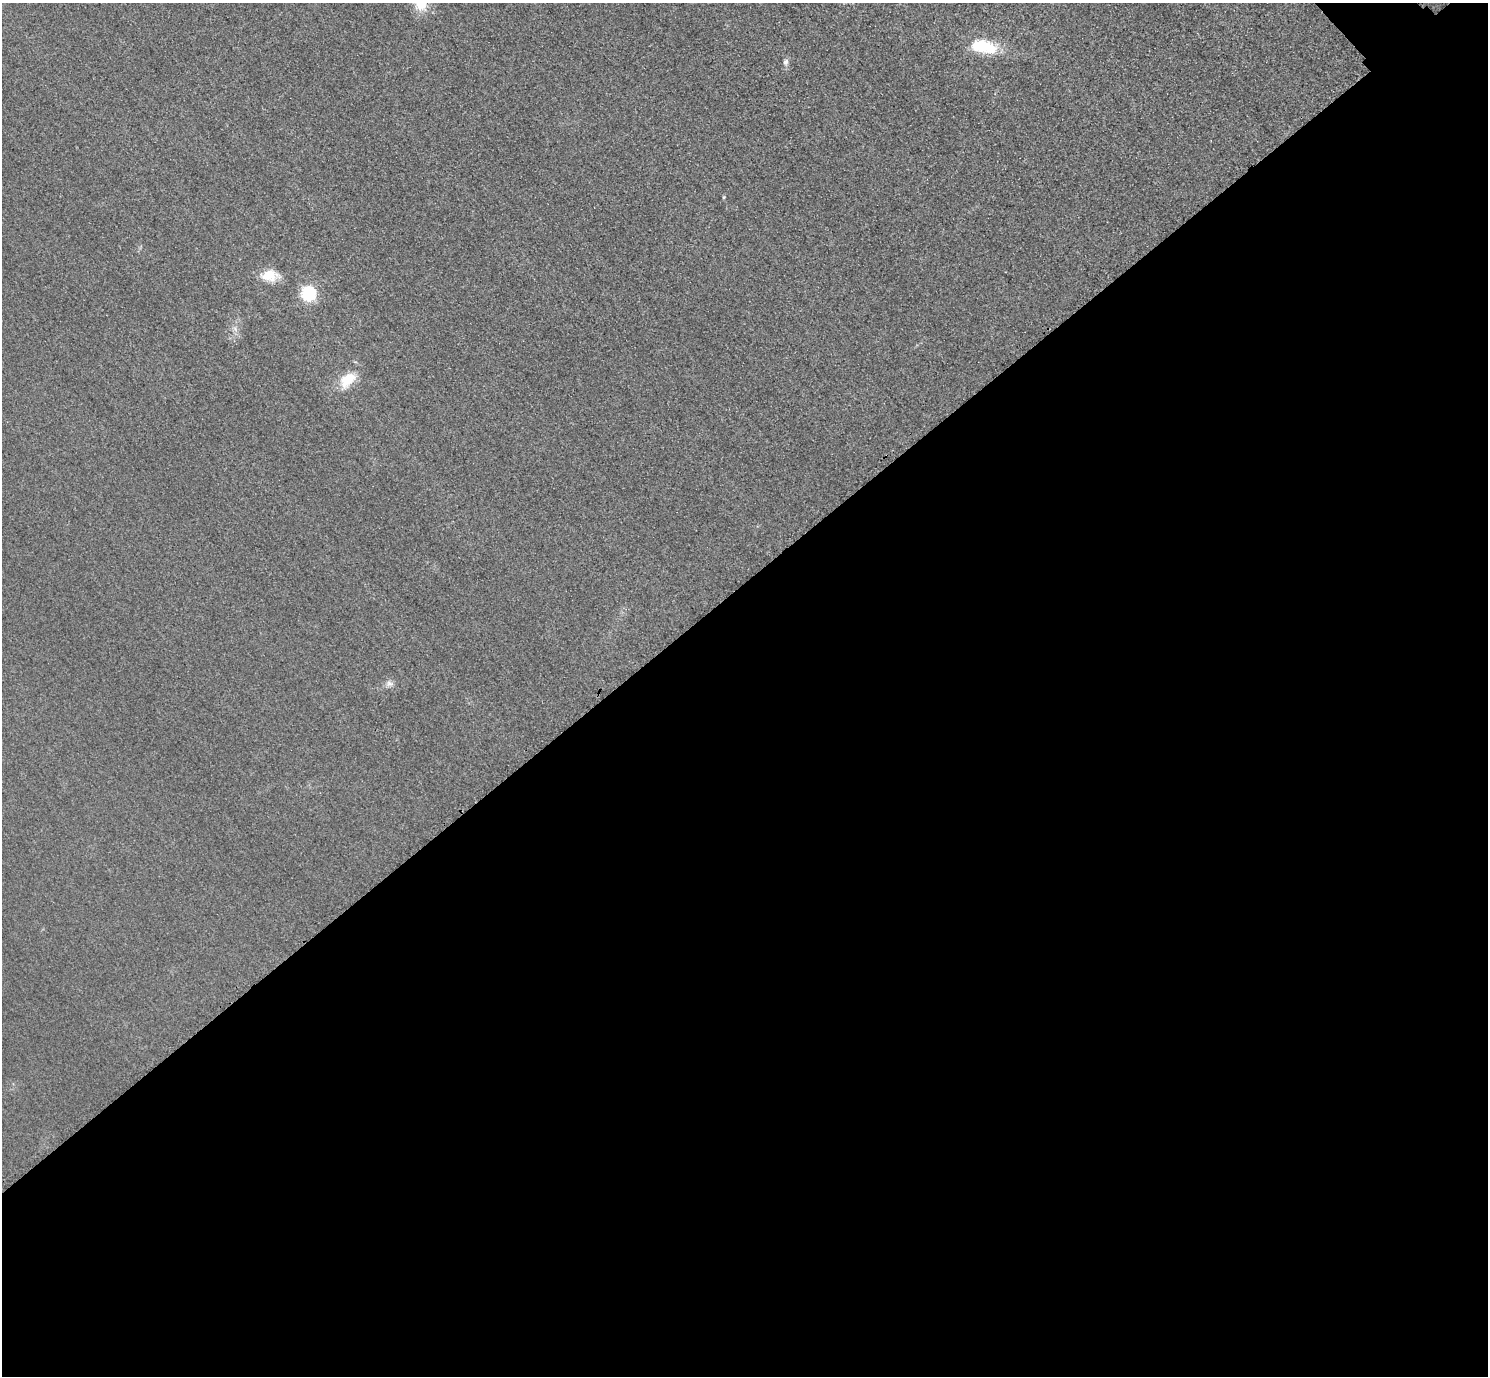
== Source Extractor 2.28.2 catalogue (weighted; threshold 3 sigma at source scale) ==
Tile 15 of 4 x 4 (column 3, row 4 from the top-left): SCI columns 3004-4489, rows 184-1557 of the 6005 x 6003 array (HDU 1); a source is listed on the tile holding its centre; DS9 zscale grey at full resolution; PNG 1490 x 1378 px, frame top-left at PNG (2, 3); no overlay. Shown black and unused: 58% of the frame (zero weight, under 3 of 4 exposures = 3% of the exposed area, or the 3 px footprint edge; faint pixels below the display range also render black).
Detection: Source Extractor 2.28.2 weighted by HDU 2 'WHT'; one run over the whole footprint, this tile lists its part. Background 0.0513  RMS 0.016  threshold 0.0718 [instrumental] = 3 sigma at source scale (4.5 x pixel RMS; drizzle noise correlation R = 1.50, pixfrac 1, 0.05/0.05 arcsec/px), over >= 5 px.
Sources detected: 9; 1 inside a brighter object's white glare — not listed; the other 8 listed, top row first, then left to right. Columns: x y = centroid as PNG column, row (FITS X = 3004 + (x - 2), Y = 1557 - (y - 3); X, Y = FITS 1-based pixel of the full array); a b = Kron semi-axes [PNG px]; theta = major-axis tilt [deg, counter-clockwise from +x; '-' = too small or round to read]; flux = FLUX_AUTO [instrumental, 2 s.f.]
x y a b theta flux
421 3 18 13 -81 38
980 46 17 10 -3 69
786 62 8 6 71 5.1
724 197 4 3 - 1.5
270 275 22 14 0 28
308 293 6 6 - 270
347 380 21 13 43 35
389 683 9 6 -16 5.9
Isophote crosses this tile's border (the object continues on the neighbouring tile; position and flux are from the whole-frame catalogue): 1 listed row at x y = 421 3